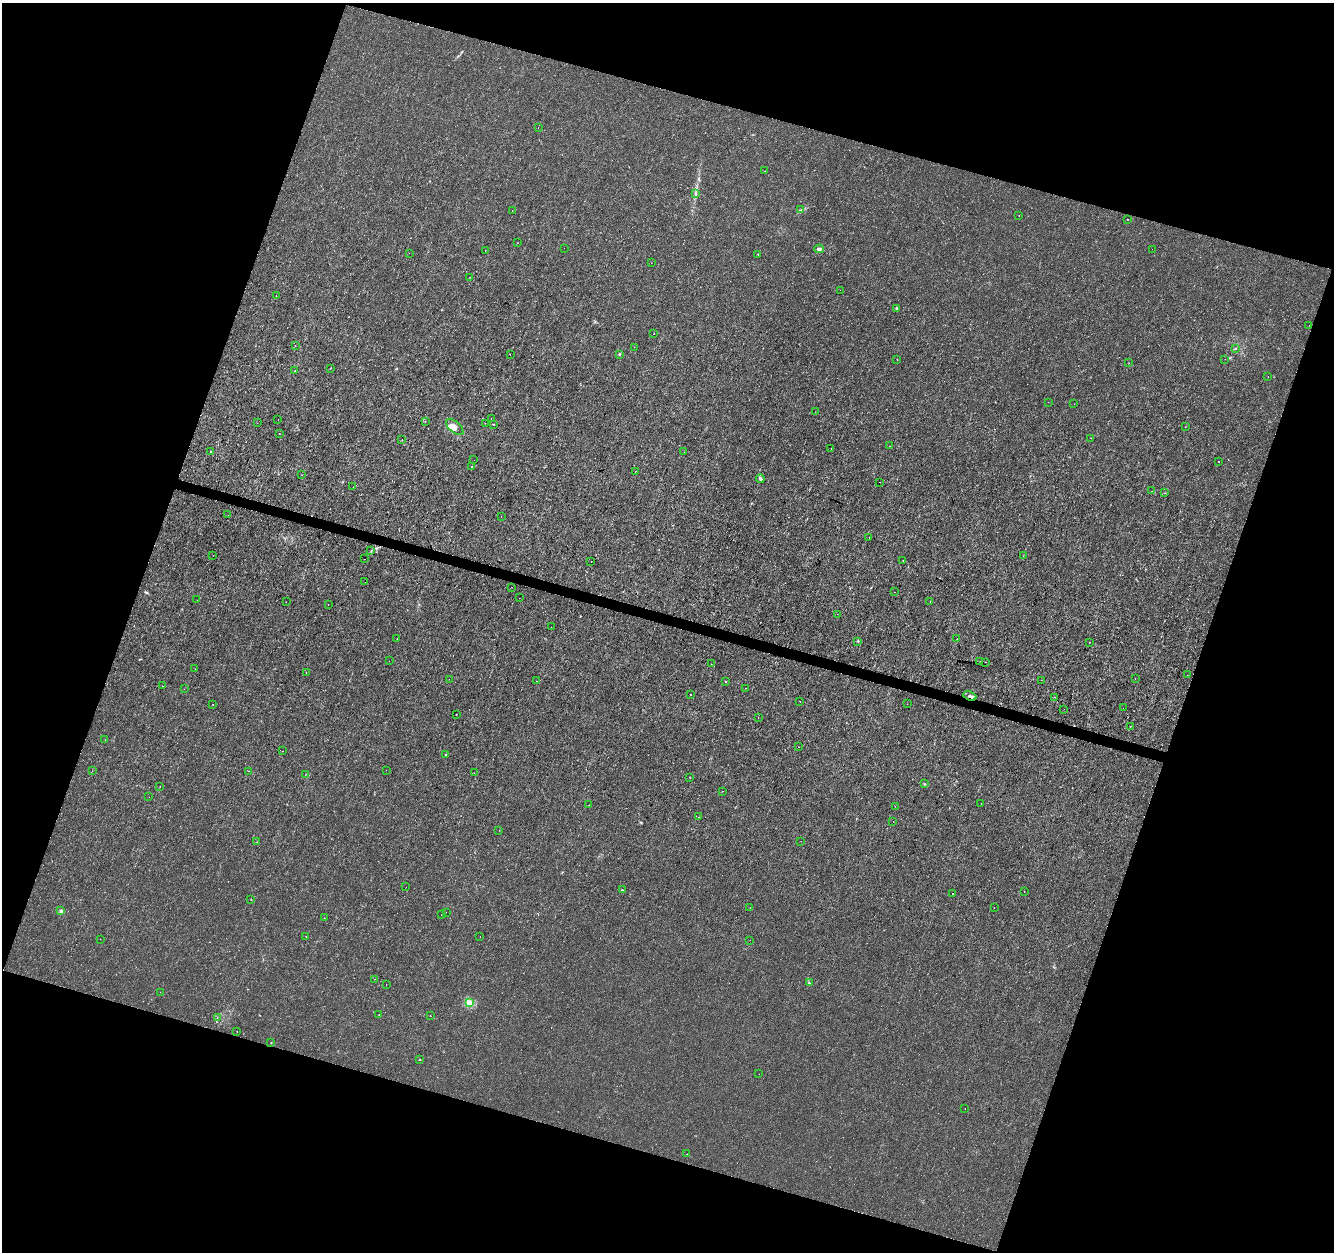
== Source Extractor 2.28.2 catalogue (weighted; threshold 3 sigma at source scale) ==
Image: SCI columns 1-5325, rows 219-5216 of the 5333 x 5498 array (HDU 1 of 3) = the unmasked area's bounding box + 8 px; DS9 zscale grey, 4 x 4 block average (1 PNG px = mean of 4 x 4 image px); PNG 1336 x 1254 px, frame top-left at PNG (2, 3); each listed source drawn as its Kron ellipse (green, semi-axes under 4 px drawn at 4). Shown black and unused: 37% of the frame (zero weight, under 3 of 4 exposures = <1% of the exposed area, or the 3 px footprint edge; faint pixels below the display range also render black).
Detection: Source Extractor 2.28.2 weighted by HDU 2 'WHT'. Background 7.81e-05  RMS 0.0014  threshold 0.00641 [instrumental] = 3 sigma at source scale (4.5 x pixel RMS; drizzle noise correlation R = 1.50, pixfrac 1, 0.0396/0.0396 arcsec/px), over >= 5 px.
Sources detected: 171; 1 too faint to see at this stretch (4 x 4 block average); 7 cosmic-ray / hot-pixel residue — neither listed nor drawn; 1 coinciding with a brighter row at this scale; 2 inside a brighter listed object's ellipse — not listed separately; the other 160 listed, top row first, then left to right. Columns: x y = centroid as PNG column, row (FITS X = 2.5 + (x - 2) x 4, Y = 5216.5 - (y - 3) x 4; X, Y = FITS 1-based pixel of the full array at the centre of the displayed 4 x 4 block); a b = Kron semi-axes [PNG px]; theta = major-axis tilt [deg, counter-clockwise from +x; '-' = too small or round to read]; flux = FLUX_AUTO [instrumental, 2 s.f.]
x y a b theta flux
538 127 2 2 - 0.25
765 171 2 2 - 0.37
695 194 3 2 - 0.83
801 210 2 2 - 0.33
512 211 2 2 - 0.18
1019 216 2 2 - 1.3
1127 220 2 2 - 0.26
518 243 2 2 - 0.14
564 248 2 2 - 0.49
819 249 4 2 - 3.2
1152 249 2 2 - 0.12
485 251 2 2 - 0.6
409 253 2 2 - 0.1
758 254 2 2 - 0.39
651 263 2 2 - 0.13
470 277 2 2 - 0.15
840 290 2 2 - 0.17
276 295 2 2 - 0.14
896 309 3 2 - 0.8
1309 325 2 2 - 0.13
654 334 2 2 - 1.6
295 345 2 2 - 0.7
634 347 2 2 - 0.17
1236 349 2 2 - 0.19
510 354 2 2 - 0.48
620 354 3 2 - 0.66
897 359 2 2 - 0.69
1225 359 2 2 - 0.17
1129 363 2 2 - 0.27
330 368 2 2 - 0.43
295 371 2 2 - 0.38
1268 377 2 2 - 0.12
1048 402 2 2 - 0.24
1074 404 2 2 - 0.088
815 412 2 2 - 0.15
491 418 2 2 - 0.24
278 420 2 2 - 1.2
425 421 2 2 - 0.44
257 423 2 2 - 0.24
485 423 2 2 - 0.24
493 425 2 2 - 0.97
455 427 10 5 -42 5.6
1185 427 2 2 - 0.22
279 434 2 2 - 0.75
1091 438 2 2 - 14
402 440 2 2 - 0.28
890 446 2 2 - 0.26
831 449 2 2 - 0.44
211 452 2 2 - 0.94
684 452 2 2 - 0.18
474 460 2 2 - 0.48
1218 462 2 2 - 0.67
471 466 2 2 - 0.28
635 472 2 2 - 0.14
301 475 2 2 - 0.25
760 479 4 2 - 1.3
880 482 2 2 - 0.7
353 487 2 2 - 0.3
1152 491 2 2 - 6.1
1165 493 2 2 - 0.25
228 515 2 2 - 1.1
501 517 2 2 - 0.12
869 538 2 2 - 0.16
371 551 2 2 - 0.48
213 556 2 2 - 0.48
1023 556 2 2 - 0.16
364 559 2 2 - 0.12
903 561 2 2 - 0.14
591 562 2 2 - 0.13
365 582 2 2 - 3.6
511 587 2 2 - 0.15
894 592 2 2 - 0.7
519 598 2 2 - 2.1
197 600 2 2 - 0.2
286 602 2 2 - 15
930 602 2 2 - 0.19
328 605 2 2 - 0.17
837 614 2 2 - 0.11
551 627 2 2 - 0.29
397 639 2 2 - 0.2
957 639 2 2 - 0.14
858 641 2 2 - 0.84
1089 643 2 2 - 0.4
389 661 2 2 - 0.14
980 662 2 2 - 0.14
985 662 2 2 - 1
712 664 2 2 - 1.5
195 669 2 2 - 0.36
306 672 2 2 - 0.29
1187 675 2 2 - 0.31
1135 678 2 2 - 0.18
449 679 2 2 - 0.15
1041 680 2 2 - 0.18
537 681 2 2 - 0.17
725 681 2 2 - 0.95
162 686 2 2 - 0.28
746 688 2 2 - 0.57
184 689 2 2 - 0.21
690 695 2 2 - 0.76
970 696 7 3 -20 2.7
1054 697 2 2 - 0.28
800 701 2 2 - 1.5
213 704 2 2 - 0.2
907 704 2 2 - 0.1
1123 708 2 2 - 0.16
1064 709 2 2 - 0.15
456 714 2 2 - 0.45
758 718 2 2 - 0.34
1130 726 2 2 - 1
105 740 2 2 - 0.22
798 747 2 2 - 0.28
283 751 2 2 - 0.24
446 755 2 2 - 0.42
386 770 2 2 - 0.11
92 771 2 2 - 0.53
248 771 2 2 - 0.36
474 773 2 2 - 0.16
305 775 2 2 - 0.15
690 777 2 2 - 0.41
925 784 3 2 - 0.65
160 786 2 2 - 0.28
722 791 2 2 - 0.31
149 797 2 2 - 0.3
981 803 2 2 - 0.13
589 805 2 2 - 0.16
895 806 2 2 - 0.39
699 817 2 2 - 0.15
893 821 2 2 - 0.4
499 830 2 2 - 0.26
801 841 2 2 - 0.17
257 842 2 2 - 0.16
406 887 2 2 - 0.15
622 890 2 2 - 1.1
1024 892 2 2 - 0.16
952 894 2 2 - 14
251 899 2 2 - 0.28
750 907 2 2 - 0.17
994 908 2 2 - 0.98
61 911 2 2 - 7.2
446 912 2 2 - 0.12
441 915 2 2 - 0.6
324 918 2 2 - 0.14
306 936 2 2 - 0.28
480 937 2 2 - 0.13
100 939 2 2 - 0.28
750 940 2 2 - 0.13
374 979 2 2 - 0.93
809 983 2 2 - 0.53
386 984 2 2 - 0.54
160 992 2 2 - 0.13
469 1003 2 2 - 27
379 1014 2 2 - 0.35
430 1016 2 2 - 0.45
217 1018 2 2 - 0.34
237 1031 2 2 - 0.48
271 1043 2 2 - 0.56
420 1060 2 2 - 0.32
759 1074 2 2 - 0.2
965 1108 2 2 - 0.21
687 1154 2 2 - 0.25
Overlapping masked pixels (flux is a lower limit): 1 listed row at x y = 970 696
Diffuse or blended objects may show on this block-average render without a row.